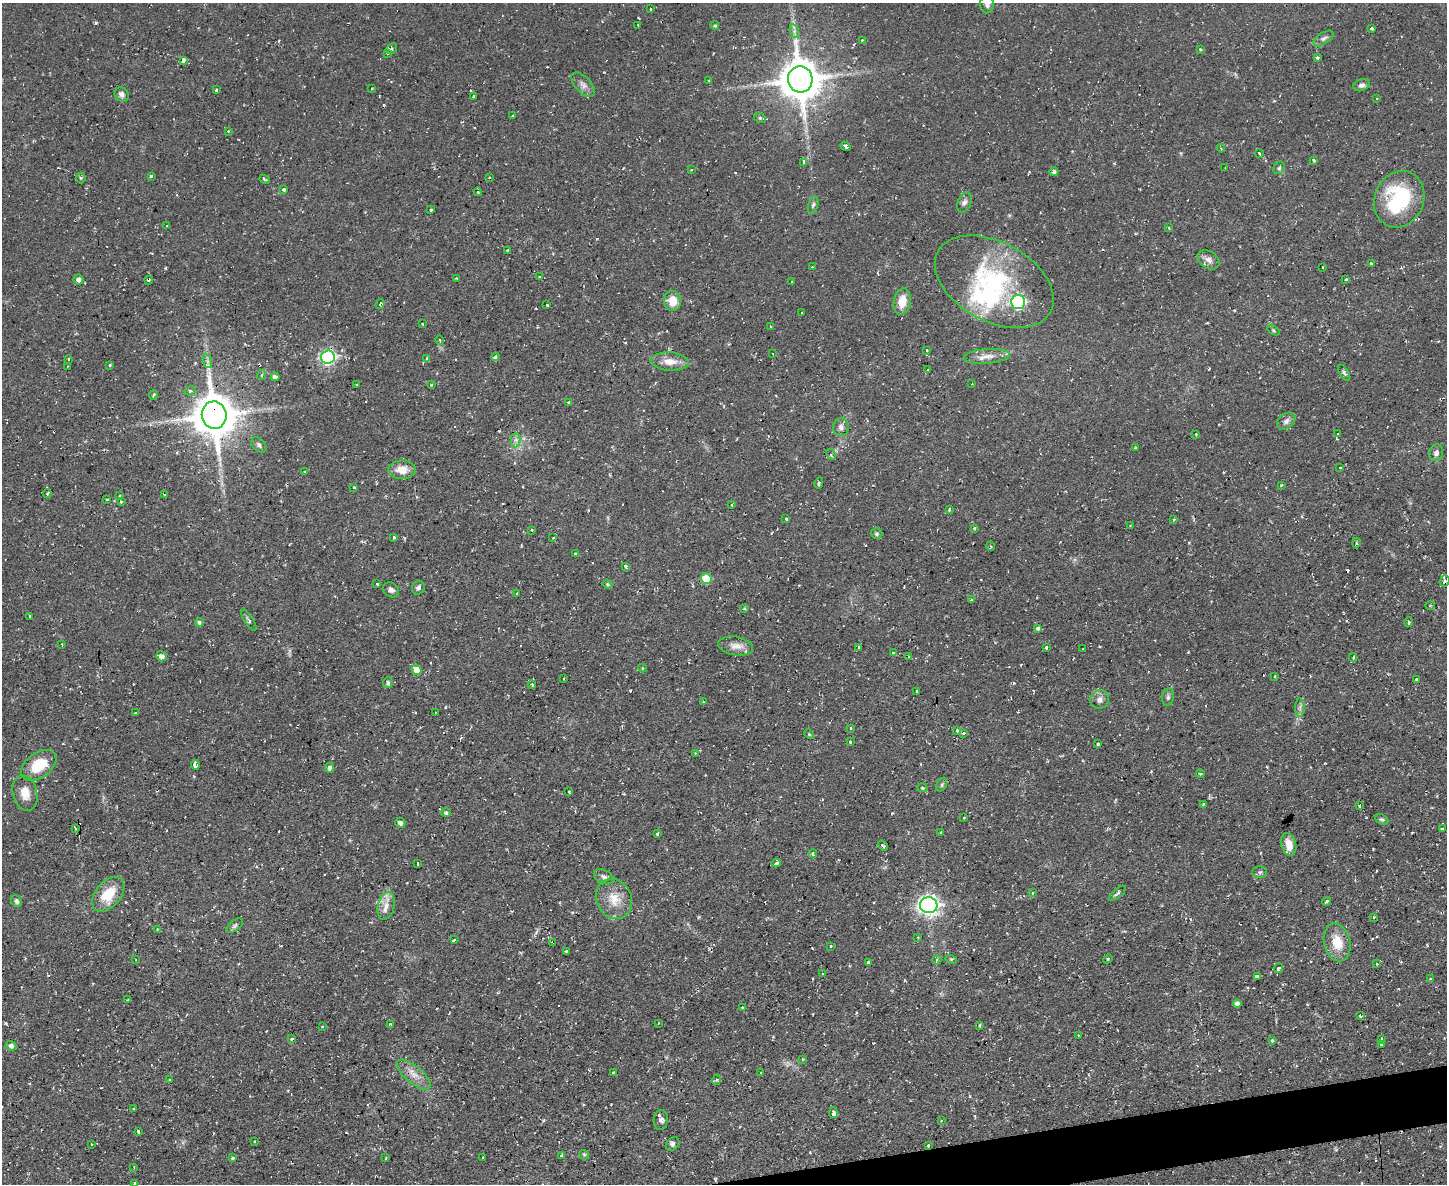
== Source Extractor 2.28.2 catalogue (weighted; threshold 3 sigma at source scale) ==
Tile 5 of 3 x 4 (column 2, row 2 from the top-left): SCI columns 1575-3019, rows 2366-3547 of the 4703 x 4729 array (HDU 1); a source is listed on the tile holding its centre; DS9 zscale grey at full resolution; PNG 1449 x 1186 px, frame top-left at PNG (2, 3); each listed source drawn as its Kron ellipse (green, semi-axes under 4 px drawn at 4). Shown black and unused: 2% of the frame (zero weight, under 2 of 3 exposures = <1% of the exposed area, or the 3 px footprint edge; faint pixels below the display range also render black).
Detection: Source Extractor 2.28.2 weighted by HDU 2 'WHT'; one run over the whole footprint, this tile lists its part. Background 0.0596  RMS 0.0061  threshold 0.0276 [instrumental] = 3 sigma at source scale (4.5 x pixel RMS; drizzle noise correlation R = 1.50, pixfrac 1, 0.05/0.05 arcsec/px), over >= 5 px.
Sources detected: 285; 1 inside a brighter object's white glare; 25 cosmic-ray / hot-pixel residue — neither listed nor drawn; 2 inside a brighter listed object's ellipse — not listed separately; the other 257 listed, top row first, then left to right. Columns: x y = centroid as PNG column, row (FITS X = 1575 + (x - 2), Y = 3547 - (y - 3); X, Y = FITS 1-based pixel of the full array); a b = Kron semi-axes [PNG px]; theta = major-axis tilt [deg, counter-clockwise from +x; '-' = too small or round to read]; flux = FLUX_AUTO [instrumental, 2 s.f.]
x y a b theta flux
987 4 9 7 -87 2.3
651 9 3 3 - 1.3
638 25 3 2 - 0.64
715 26 4 4 - 0.88
1371 28 3 3 - 3.9
794 31 7 4 -73 1.5
1324 38 11 5 33 2.1
862 40 3 3 - 0.68
392 49 6 5 - 1.1
1200 49 3 3 - 0.61
388 53 4 3 - 0.52
1318 58 3 3 - 15
184 60 4 3 - 9.4
800 79 13 12 - 1900
709 80 3 2 - 0.56
583 85 15 8 -48 3.7
1362 85 8 6 17 2.3
372 89 3 2 - 0.88
216 90 3 3 - 1.3
122 94 7 6 - 2.5
474 97 4 3 - 1.4
1377 98 3 2 - 0.49
513 116 3 2 - 0.69
760 118 6 5 - 1.2
228 131 4 3 - 0.5
845 146 5 3 - 4.2
1221 148 4 3 - 0.67
1259 153 4 2 - 0.69
1313 160 3 3 - 2.5
804 162 4 3 - 5.6
1225 168 2 2 - 0.46
1279 168 6 5 - 1.3
691 170 2 2 - 0.68
1054 172 4 4 - 1.5
151 176 3 3 - 3.3
81 178 5 5 - 0.81
489 178 3 2 - 0.52
264 179 5 3 - 0.99
284 190 3 3 - 2.6
478 192 4 3 - 0.66
1399 199 29 24 66 54
964 202 10 6 66 2.2
813 205 8 5 74 1.4
431 210 3 3 - 2.5
167 226 3 2 - 0.61
1169 228 3 3 - 0.63
508 250 3 2 - 0.9
1208 260 12 8 -31 3.8
1371 263 3 3 - 1.5
812 267 2 2 - 0.42
1323 267 2 2 - 0.46
540 277 3 3 - 1.5
456 278 2 2 - 0.35
1346 279 3 3 - 0.86
79 280 5 5 - 2.6
149 280 4 2 - 0.99
792 281 3 3 - 2.3
994 282 64 39 -28 85
673 301 10 8 -83 9.5
902 302 13 8 80 9.7
1018 302 7 6 - 110
380 304 5 2 - 0.68
547 305 3 3 - 1.3
802 313 3 2 - 0.5
422 324 2 2 - 0.44
771 327 3 3 - 1.2
1273 330 7 4 -32 0.91
440 340 4 3 - 0.63
927 350 3 3 - 0.62
773 354 2 2 - 0.52
987 356 23 7 4 6.1
328 357 7 6 - 140
495 357 4 3 - 1.7
427 358 4 4 - 1
69 359 3 3 - 0.94
207 361 7 4 -72 1.4
670 361 19 9 -4 7.5
109 365 3 3 - 0.98
68 366 3 3 - 0.5
928 370 3 3 - 1
1344 373 9 4 -59 1.2
261 375 5 3 - 0.68
275 377 4 4 - 1.9
972 384 3 2 - 0.5
357 385 3 2 - 0.54
431 385 4 4 - 0.64
190 391 6 4 12 1.2
153 395 5 4 - 1.4
569 402 4 3 - 1
214 415 14 12 -82 2100
1286 421 10 7 40 2.6
841 427 9 8 - 2.8
1196 434 3 2 - 0.52
1338 434 3 3 - 4.6
516 440 7 4 90 1.9
259 445 9 6 -46 1.9
1135 448 3 3 - 0.64
1436 453 8 7 - 2.3
831 454 6 4 -61 1.2
1340 467 3 3 - 0.8
402 470 14 9 1 8
305 471 4 3 - 1.2
819 483 5 3 - 0.93
1281 485 3 3 - 0.56
354 487 3 2 - 0.61
47 494 4 3 - 0.99
164 495 3 2 - 0.59
120 496 3 2 - 1
107 500 3 3 - 0.8
121 501 4 3 - 0.85
732 505 3 2 - 1
950 509 3 3 - 4.2
786 518 3 3 - 1.3
1174 519 4 3 - 0.71
1130 526 3 3 - 0.58
974 528 3 3 - 1.6
532 530 3 2 - 0.59
876 534 6 5 - 1.1
394 537 3 3 - 1
553 538 3 3 - 0.54
1356 543 5 3 - 0.71
991 546 5 3 - 0.65
575 553 4 2 - 0.42
626 566 4 4 - 1.7
706 578 5 5 - 19
1445 581 6 4 70 1.5
377 584 3 3 - 2
608 584 5 4 - 0.81
418 588 7 6 - 1.8
391 590 8 7 - 2.6
516 593 2 2 - 0.49
971 600 3 3 - 0.8
1430 605 4 3 - 0.5
744 609 3 3 - 1.2
29 616 3 3 - 1.4
249 620 12 4 -58 1.3
199 622 4 4 - 1.3
1409 622 5 3 - 0.66
1038 628 3 3 - 2.6
62 644 3 2 - 0.8
736 646 17 9 -9 5.2
859 647 4 3 - 0.77
1046 647 3 3 - 1.3
1083 649 2 2 - 0.44
893 653 3 3 - 1
161 656 5 5 - 3.1
909 657 3 3 - 1.1
1353 657 4 3 - 0.71
642 668 4 4 - 0.67
416 670 5 5 - 5.9
1275 676 4 2 - 0.46
564 679 3 2 - 0.51
1417 679 3 2 - 0.89
388 682 5 5 - 1.2
532 685 4 3 - 1.3
917 691 3 3 - 3.4
1168 697 9 5 81 1.7
1100 699 9 9 - 3.6
703 702 3 3 - 0.47
1300 707 9 4 89 1.9
435 712 2 2 - 0.43
135 713 3 2 - 0.48
850 728 3 3 - 0.89
957 731 3 3 - 1.7
963 733 3 3 - 2
809 734 5 4 - 0.62
850 742 3 3 - 1.6
1098 744 3 3 - 1.2
695 753 4 3 - 0.46
39 765 20 12 35 18
195 765 4 4 - 34
330 768 5 4 - 1.8
1200 774 4 3 - 0.66
942 785 7 5 61 1.1
922 788 5 4 - 1.4
569 792 3 2 - 0.54
25 793 18 12 -76 7.4
1203 804 3 3 - 1.4
1360 806 4 3 - 4.3
446 813 5 4 - 1.5
964 817 3 2 - 0.62
1382 819 7 5 -23 1.2
400 823 5 5 - 2.3
75 828 4 2 - 1
1442 829 4 3 - 1.4
941 833 3 3 - 1.3
658 834 3 3 - 2.1
1289 844 11 7 -76 7.1
883 846 5 3 - 1
813 853 4 4 - 1.5
418 863 3 2 - 1
776 863 5 4 - 1.8
1260 872 7 6 - 1.3
604 877 11 6 -28 2.4
1032 893 3 3 - 0.83
1117 893 10 4 40 1.5
108 894 20 12 50 17
614 899 20 17 -66 12
16 901 6 5 - 1.3
1326 901 4 3 - 1.4
929 905 9 8 - 290
386 906 14 8 77 5.4
1374 917 3 3 - 0.7
234 926 10 5 39 1.5
157 929 3 3 - 0.55
918 937 3 2 - 0.51
454 940 3 3 - 4
553 942 3 3 - 0.55
1337 942 19 13 -76 13
831 946 3 2 - 0.4
566 951 3 3 - 0.89
136 959 3 2 - 0.46
951 959 6 3 -16 0.72
1108 959 5 4 - 0.73
937 960 4 4 - 1.1
869 962 4 3 - 2.8
1376 964 3 3 - 0.78
1279 968 5 4 - 2.2
823 974 4 3 - 1.3
1257 976 4 3 - 1.2
1430 979 3 3 - 0.74
128 1000 3 3 - 1.6
1237 1004 4 4 - 2.1
742 1008 3 3 - 1.7
1360 1016 3 3 - 3.9
658 1023 4 2 - 0.39
391 1025 4 3 - 2.9
980 1025 3 3 - 1
322 1026 3 2 - 0.47
1078 1035 3 2 - 0.4
292 1039 3 2 - 0.74
1381 1040 3 3 - 2.1
1272 1041 3 3 - 0.89
1381 1045 3 3 - 1.5
11 1046 5 5 - 2.2
803 1059 3 3 - 0.58
613 1072 3 2 - 0.46
760 1072 3 2 - 0.63
414 1075 21 8 -40 6.6
169 1079 3 2 - 0.47
716 1080 5 3 - 0.77
133 1109 3 2 - 0.57
833 1113 5 3 - 14
661 1120 10 7 85 2.8
941 1120 3 2 - 0.69
138 1132 4 3 - 1.3
255 1141 3 3 - 1
91 1144 2 2 - 0.55
673 1144 8 5 45 1.8
928 1146 3 3 - 1.5
561 1155 4 3 - 1.1
584 1155 5 4 - 0.75
483 1157 2 2 - 0.52
232 1158 3 3 - 0.95
386 1158 3 2 - 0.59
134 1167 3 2 - 0.45
135 1184 4 3 - 3.5
Overlapping masked pixels (flux is a lower limit): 3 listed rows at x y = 214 415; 553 942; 928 1146
Isophote crosses this tile's border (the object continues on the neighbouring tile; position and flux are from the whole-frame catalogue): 2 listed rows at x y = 987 4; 135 1184
Unlisted compact peaks at least as high as the median listed source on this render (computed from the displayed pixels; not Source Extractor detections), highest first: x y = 96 23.